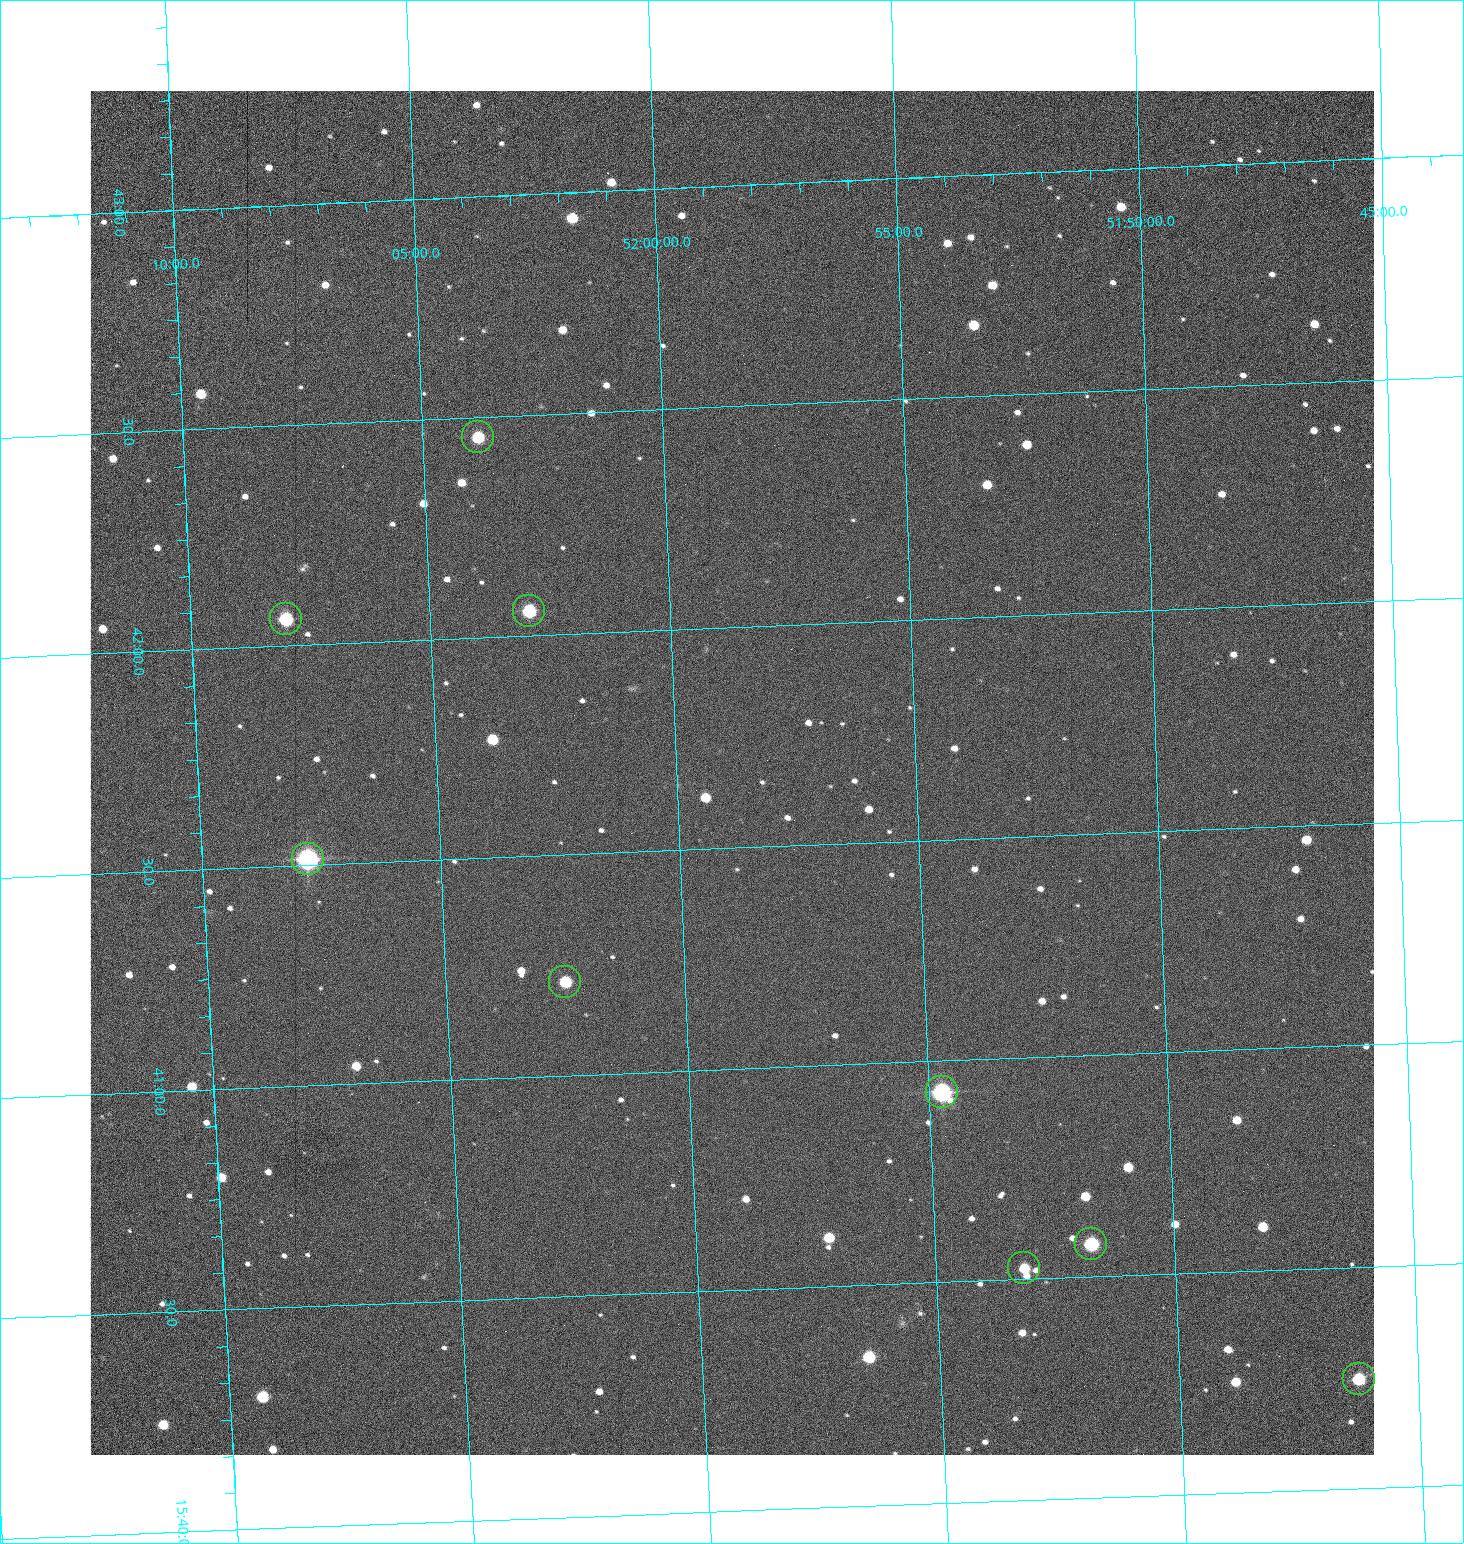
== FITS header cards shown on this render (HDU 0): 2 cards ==
NAXIS1  =                 1284 /fastest changing axis
NAXIS2  =                 1364 /next to fastest changing axis

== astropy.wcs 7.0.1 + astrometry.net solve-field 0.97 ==
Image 1284 x 1364 px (HDU 0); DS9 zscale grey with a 90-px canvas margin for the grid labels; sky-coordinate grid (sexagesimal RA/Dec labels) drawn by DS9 from the SOLVED WCS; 9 Tycho-2 reference stars matched to detected sources circled (green)
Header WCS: RA---TAN/DEC--TAN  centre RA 15:41:40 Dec +51:59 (235.42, +51.98 deg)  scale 1.26 arcsec/px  FOV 26.9' x 28.5'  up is +92 deg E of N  parity flipped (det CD > 0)
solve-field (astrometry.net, Tycho-2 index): VERIFIED the header's WCS against the Tycho-2 star catalogue (9 matches, 0 conflicts) and refined it, rather than solving blind
Solved WCS: RA---TAN-SIP/DEC--TAN-SIP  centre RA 15:41:40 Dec +51:59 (235.42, +51.98 deg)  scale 1.25 arcsec/px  FOV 26.8' x 28.5'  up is +92 deg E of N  parity flipped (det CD > 0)
The solver's refit moves the header's centre by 0.59 arcsec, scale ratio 0.9969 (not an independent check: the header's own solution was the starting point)
Tycho-2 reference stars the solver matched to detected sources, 9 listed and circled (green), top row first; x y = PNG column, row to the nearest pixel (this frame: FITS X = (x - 90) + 1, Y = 1364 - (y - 91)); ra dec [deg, ICRS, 3 dp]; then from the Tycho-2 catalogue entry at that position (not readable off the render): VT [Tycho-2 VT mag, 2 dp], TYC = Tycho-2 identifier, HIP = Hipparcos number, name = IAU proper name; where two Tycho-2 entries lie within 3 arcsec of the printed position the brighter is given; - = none
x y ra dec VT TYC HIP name
478 437 235.614 +52.064 11.61 3489-1132-1 - -
529 611 235.514 +52.049 11.19 3489-1407-1 - -
286 619 235.515 +52.133 11.12 3489-1380-1 - -
308 859 235.378 +52.130 9.31 3489-1322-1 76850 -
565 982 235.303 +52.042 11.52 3489-958-1 - -
942 1092 235.232 +51.912 9.59 3489-824-1 - -
1091 1244 235.143 +51.862 10.97 3489-1016-1 - -
1024 1268 235.131 +51.886 12.29 3489-908-1 - -
1359 1379 235.062 +51.771 11.53 3489-1453-1 - -